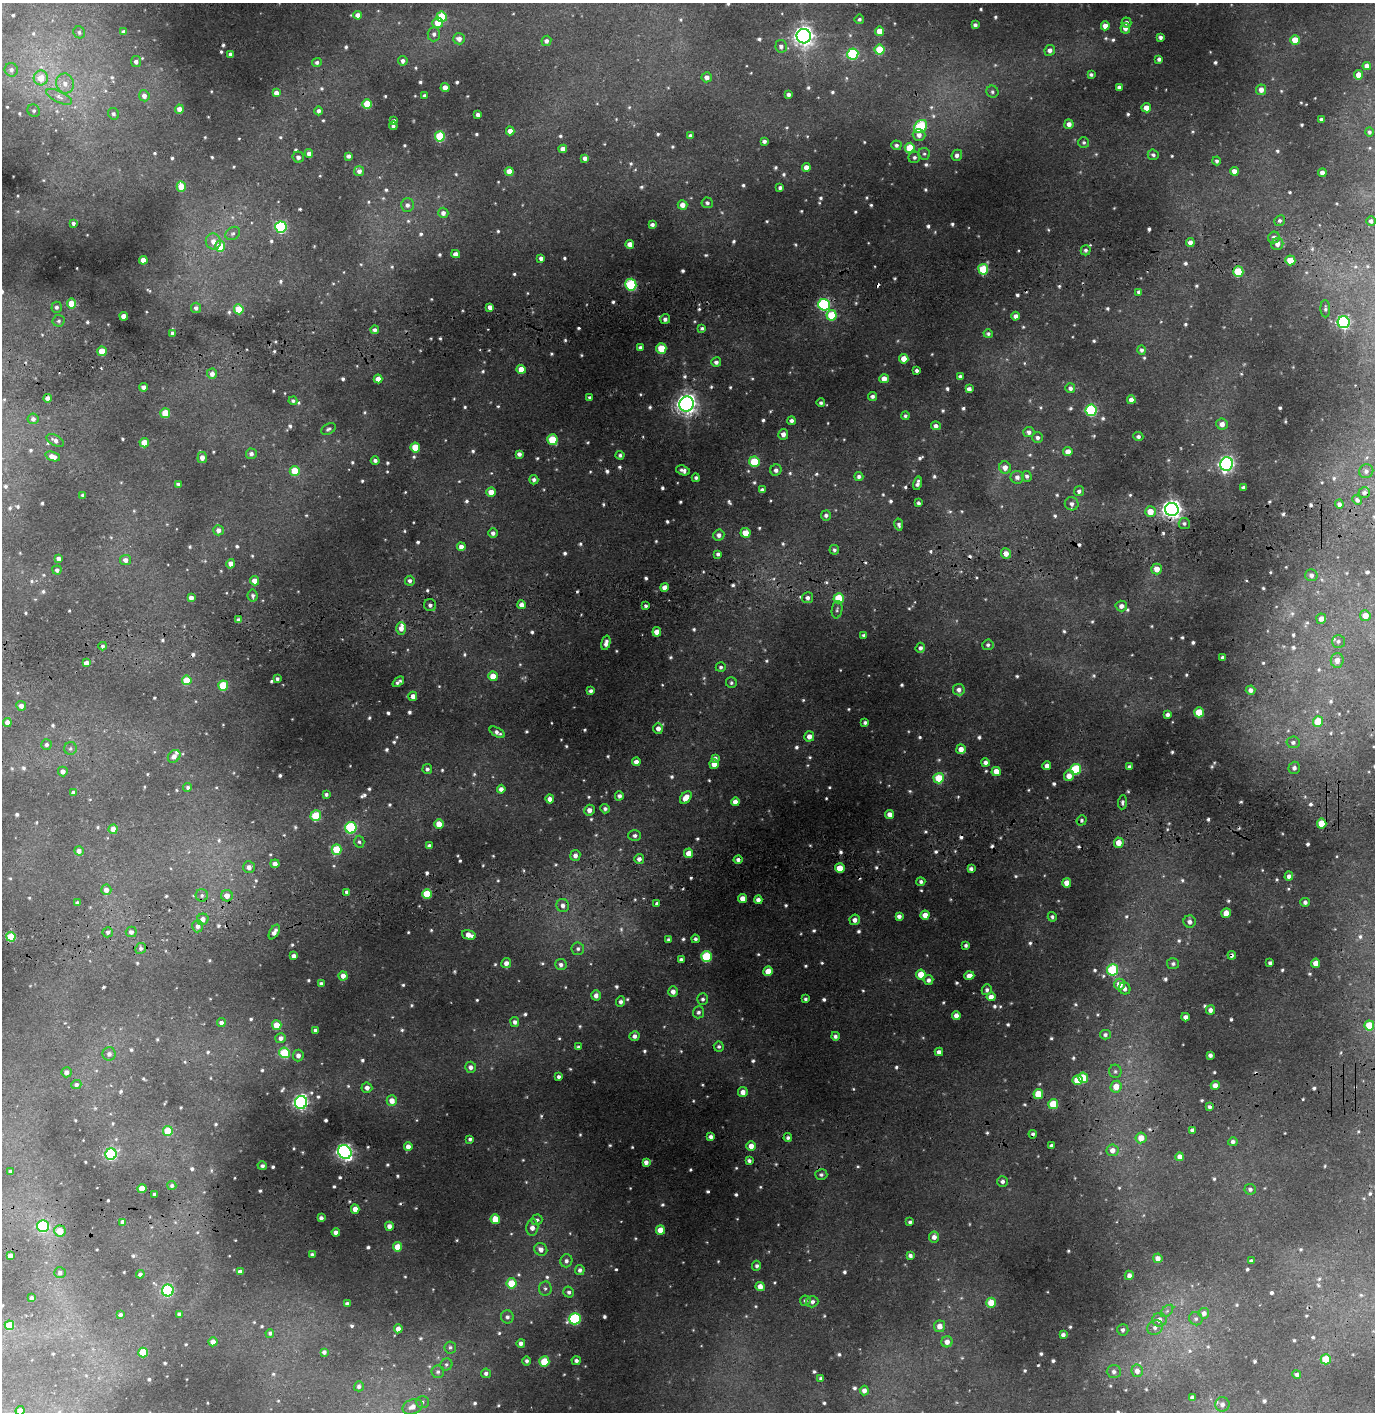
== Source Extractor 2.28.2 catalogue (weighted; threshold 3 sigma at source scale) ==
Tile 5 of 3 x 3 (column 2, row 2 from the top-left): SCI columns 1534-2906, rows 1974-3383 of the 4546 x 5357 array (HDU 1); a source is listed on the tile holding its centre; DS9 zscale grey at full resolution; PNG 1377 x 1414 px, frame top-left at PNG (2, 3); each listed source drawn as its Kron ellipse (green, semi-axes under 4 px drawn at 4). Shown black and unused: <1% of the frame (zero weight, under 3 of 4 exposures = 24% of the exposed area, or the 3 px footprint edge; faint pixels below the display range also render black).
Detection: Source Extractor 2.28.2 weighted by HDU 2 'WHT'; one run over the whole footprint, this tile lists its part. Background 0.0699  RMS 0.007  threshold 0.0315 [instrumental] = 3 sigma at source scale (4.5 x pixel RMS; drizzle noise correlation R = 1.50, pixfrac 1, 0.05/0.05 arcsec/px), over >= 5 px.
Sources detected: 1065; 6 too faint to see at this stretch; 15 cosmic-ray / hot-pixel residue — neither listed nor drawn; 4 inside a brighter listed object's ellipse — not listed separately; of the other 1040, all 500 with FLUX_AUTO >= 1.51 (the completeness limit of this list) listed and drawn (540 fainter detections not listed), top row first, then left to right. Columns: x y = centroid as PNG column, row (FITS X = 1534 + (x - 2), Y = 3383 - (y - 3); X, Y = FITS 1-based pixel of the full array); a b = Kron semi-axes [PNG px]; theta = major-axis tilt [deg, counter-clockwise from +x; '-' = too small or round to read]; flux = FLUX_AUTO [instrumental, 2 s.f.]
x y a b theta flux
358 15 4 4 - 5.9
442 17 5 5 - 33
859 19 5 4 - 1.7
1126 22 5 5 - 2.2
438 23 5 5 - 11
975 25 4 4 - 2.2
1105 26 4 4 - 5.4
1125 28 5 4 - 3.4
880 31 4 4 - 9.3
79 32 6 5 - 1.8
123 32 4 4 - 1.9
434 34 7 6 - 2.5
804 36 7 7 - 440
1160 37 4 3 - 2.3
459 39 6 5 - 4
1295 40 5 5 - 11
546 41 5 5 - 2.6
781 46 6 6 - 2.8
879 50 5 5 - 26
1050 50 5 5 - 3.2
231 54 4 4 - 2.8
853 54 5 5 - 59
1159 59 4 4 - 2
403 61 5 4 - 2.6
136 62 5 5 - 2.6
317 62 5 4 - 1.9
1367 66 4 4 - 3.9
11 70 7 6 - 2.5
1091 75 4 3 - 1.7
1359 75 4 4 - 7.9
707 77 5 5 - 4
41 78 7 7 - 11
65 84 10 8 -73 5.8
1119 87 4 4 - 2.3
445 88 4 4 - 6
1261 90 5 5 - 5
992 92 6 6 - 1.8
276 93 4 4 - 4.2
789 94 4 3 - 2.7
144 96 5 5 - 3.6
425 96 3 3 - 1.9
59 97 14 5 -25 3.8
367 104 5 4 - 17
1146 108 4 4 - 6.8
179 109 4 4 - 4.6
34 111 6 6 - 1.7
319 111 4 4 - 2.4
113 114 6 5 - 1.9
478 115 4 4 - 2.6
1321 119 3 3 - 1.7
394 121 4 3 - 1.6
1069 124 5 4 - 3.8
393 126 4 3 - 1.7
921 127 7 5 44 56
510 131 4 4 - 5.1
1369 132 5 4 - 1.6
919 135 6 6 - 4
440 136 5 5 - 37
690 136 4 4 - 2.2
764 141 4 3 - 2.2
1084 142 5 5 - 1.5
896 145 5 5 - 1.8
910 148 5 5 - 18
563 149 4 4 - 4.4
309 153 4 4 - 3.4
924 154 6 6 - 1.6
957 155 6 5 - 3.2
1153 155 5 5 - 2
348 156 4 4 - 2
298 157 6 5 - 2.6
914 157 6 5 - 1.8
585 158 4 4 - 2.8
1217 161 4 4 - 1.6
806 167 4 4 - 4.7
359 171 5 5 - 3
509 171 4 4 - 6.7
1234 171 4 4 - 4.8
1322 173 4 4 - 3.8
181 187 5 4 - 15
780 188 4 4 - 2.1
707 203 6 5 - 1.9
407 205 7 6 - 3
682 205 5 4 - 5.2
443 213 5 5 - 2.9
1280 221 5 5 - 1.9
1371 221 5 5 - 2.2
73 223 4 3 - 2
652 225 4 3 - 2.2
281 227 5 5 - 85
233 233 8 6 35 1.9
1274 237 6 5 - 3.3
213 241 8 7 - 5.3
1190 242 4 4 - 3.9
630 244 4 4 - 5.5
1277 244 6 6 - 3.3
220 246 5 5 - 17
1086 250 5 5 - 1.8
456 254 4 4 - 3.9
541 258 4 4 - 2.9
143 260 4 4 - 7.4
1290 260 5 5 - 15
983 269 5 5 - 35
1238 272 5 5 - 29
631 285 6 5 - 50
1139 292 4 4 - 2.5
72 304 5 4 - 13
824 305 6 5 - 96
57 307 5 5 - 2.1
490 307 4 4 - 4.3
196 308 5 5 - 2.4
239 309 5 5 - 20
1325 309 8 5 -87 1.5
832 315 5 5 - 26
124 316 4 4 - 6.1
1016 316 4 4 - 3.2
665 319 5 5 - 2.7
59 321 6 6 - 1.7
1344 322 6 6 - 130
702 328 4 4 - 1.6
375 330 4 4 - 2.6
173 333 4 4 - 2.8
988 334 5 4 - 1.7
640 348 4 4 - 2.2
661 348 5 5 - 24
1141 350 5 4 - 1.9
102 351 5 4 - 13
904 359 4 4 - 9.6
716 362 5 5 - 2.6
521 369 4 4 - 7.3
917 370 4 3 - 1.9
212 374 5 5 - 3.7
960 377 4 3 - 1.8
378 379 4 4 - 5.1
884 379 4 4 - 6.5
144 387 4 4 - 3.7
1070 388 5 5 - 2.6
969 389 4 4 - 3.3
872 396 4 4 - 2.2
590 397 4 3 - 1.6
48 398 4 4 - 4.4
1131 400 4 4 - 4
293 401 4 4 - 1.6
821 403 4 4 - 1.6
686 404 8 7 - 450
1091 410 6 5 - 74
165 413 5 5 - 19
905 416 4 4 - 1.6
33 419 5 5 - 2.4
791 421 4 4 - 2.4
1222 424 6 5 - 4.3
936 426 5 4 - 3.2
328 429 8 5 29 1.7
1029 432 5 5 - 3.1
783 434 5 5 - 3.8
1138 437 5 4 - 2
1037 438 5 5 - 2.3
55 440 9 5 -29 2.9
552 440 5 5 - 29
144 443 5 4 - 11
415 447 5 4 - 19
1068 452 4 4 - 5.5
251 454 5 5 - 2.4
519 454 4 4 - 2.8
620 455 4 4 - 1.6
53 456 8 4 -19 4.7
202 458 5 4 - 4.5
375 460 4 4 - 2.1
754 462 5 5 - 25
1226 464 7 6 - 190
1005 467 6 6 - 5.3
683 470 7 4 -19 2.8
776 470 5 5 - 2.8
295 471 5 5 - 19
1366 471 7 6 - 2.3
1027 476 5 5 - 1.8
859 477 4 4 - 2.3
1017 477 6 6 - 3.1
696 478 4 4 - 1.7
534 480 5 4 - 2.4
917 483 7 3 75 2.7
178 484 4 3 - 1.5
1243 487 4 3 - 1.7
762 490 4 4 - 2.4
1079 491 5 5 - 2.2
491 492 5 4 - 7.5
1364 492 6 5 - 1.9
83 495 4 3 - 1.6
1357 500 5 4 - 2.1
918 503 4 3 - 1.8
1072 504 7 6 - 3.1
1339 504 4 4 - 2.4
1172 509 7 6 - 400
1150 512 5 5 - 11
826 515 5 5 - 2
1184 523 5 5 - 1.8
899 525 6 4 -79 1.7
218 530 5 5 - 3.5
493 533 5 5 - 2.6
746 533 5 4 - 12
719 535 5 5 - 3.1
461 547 4 4 - 4.2
834 550 5 5 - 1.6
1006 553 5 5 - 5.7
718 554 4 4 - 1.9
59 559 4 4 - 2.9
125 560 5 5 - 3.3
231 564 5 4 - 5.3
1157 569 5 5 - 7.2
57 570 4 4 - 2.4
1311 575 6 6 - 2.8
254 581 4 4 - 5.8
410 581 5 5 - 2.6
665 587 4 4 - 4.1
253 596 6 5 - 1.8
191 598 4 4 - 4
807 598 5 5 - 2.6
839 598 5 5 - 23
430 605 6 6 - 2.5
522 605 4 4 - 4.6
646 606 3 3 - 1.6
1121 606 6 5 - 3.2
837 610 9 5 81 1.6
1365 616 5 5 - 7.2
1321 619 5 5 - 3.5
239 620 4 4 - 3.1
401 628 6 5 - 5
657 632 5 4 - 7.2
864 635 4 3 - 1.5
1338 641 6 6 - 2
606 643 7 4 75 3.3
988 645 5 5 - 1.7
103 646 4 4 - 1.8
920 648 5 5 - 2.6
1223 657 3 3 - 1.7
1337 660 7 6 - 4.5
86 663 4 4 - 5
721 667 5 4 - 1.7
493 676 5 4 - 10
277 679 4 3 - 2
187 680 5 5 - 23
398 682 6 3 38 2.1
731 683 5 5 - 1.6
223 686 5 5 - 26
959 690 6 5 - 3.1
1251 690 5 4 - 2.8
591 691 4 3 - 1.8
413 696 5 4 - 4.5
21 706 5 5 - 3.2
1199 712 5 5 - 18
1167 715 4 4 - 2.4
1318 721 5 5 - 21
7 722 4 4 - 4.3
865 723 4 3 - 1.8
658 728 5 5 - 3.8
497 732 8 4 -30 2.7
809 736 5 5 - 4.5
1293 742 6 5 - 2.3
47 744 5 5 - 1.8
70 748 6 6 - 1.7
961 749 5 4 - 6.2
174 756 7 5 46 3.7
715 758 4 4 - 2.1
636 762 4 4 - 4
985 762 4 4 - 2.7
714 764 5 4 - 7.7
1047 766 4 4 - 4
1130 767 3 3 - 1.9
1294 768 6 5 - 2.6
427 769 5 4 - 2.1
1076 769 5 5 - 46
63 771 5 5 - 3.3
996 771 5 4 - 8.4
1069 776 5 5 - 5.8
939 778 5 5 - 26
188 787 4 4 - 1.6
501 789 4 4 - 3.3
73 793 4 4 - 3
326 794 4 4 - 1.7
619 796 4 4 - 2.5
686 798 7 5 50 8.1
550 799 4 4 - 4.5
735 802 4 4 - 4.3
1122 802 7 4 86 1.7
605 809 5 4 - 2.1
589 810 5 5 - 4.3
890 814 4 4 - 4.3
316 816 5 5 - 34
1082 820 5 5 - 1.5
439 824 5 4 - 9.6
1322 824 5 5 - 16
351 828 6 5 - 64
113 829 5 4 - 6.6
635 835 6 5 - 2.2
359 842 6 5 - 1.6
1119 843 5 5 - 8.2
429 846 4 4 - 2.1
336 849 5 5 - 25
79 851 5 4 - 3.5
689 853 4 4 - 8
575 855 5 5 - 3.3
639 859 5 5 - 3
738 860 4 4 - 2.5
275 864 4 4 - 4.3
249 867 6 6 - 3.5
840 868 5 4 - 13
971 869 4 4 - 2.3
1289 876 4 4 - 2.6
921 882 4 4 - 1.9
1067 883 5 4 - 6.9
106 890 5 5 - 4.2
347 892 4 3 - 2.4
427 894 5 5 - 25
202 895 6 6 - 1.8
227 896 6 6 - 5.5
743 898 4 4 - 6.5
758 900 4 4 - 3.2
1305 902 4 4 - 1.8
77 903 4 4 - 2.7
657 903 3 3 - 1.9
563 905 6 6 - 3.4
1226 913 5 4 - 7.6
925 915 4 4 - 7.4
899 916 4 4 - 2.8
1052 917 5 4 - 1.6
203 919 6 5 - 4.1
855 920 5 5 - 3.7
1190 922 6 6 - 3.1
197 926 6 5 - 2.9
108 932 5 5 - 1.9
131 932 5 5 - 3
274 932 8 4 59 4
469 935 7 4 -16 6.4
11 937 5 4 - 28
695 939 4 4 - 1.8
669 940 3 3 - 1.8
966 945 4 4 - 1.7
141 948 5 5 - 2
578 949 6 6 - 2.1
1232 955 4 3 - 1.5
294 956 4 4 - 4.1
706 956 5 5 - 48
681 959 4 3 - 1.9
506 963 5 5 - 3.8
1270 963 4 4 - 1.9
1316 963 4 4 - 6.5
1173 964 6 5 - 1.9
561 965 5 5 - 2.7
1112 970 5 5 - 48
768 971 5 4 - 11
921 975 5 5 - 14
343 976 4 4 - 4.8
969 976 5 4 - 5.3
929 980 5 4 - 2.5
321 984 4 3 - 1.6
1120 984 5 5 - 9
1125 988 6 5 - 3.2
987 990 5 5 - 1.9
673 992 5 5 - 4.3
596 995 5 4 - 3.4
991 997 4 4 - 5.1
703 999 5 5 - 1.9
806 999 4 3 - 1.5
621 1002 5 4 - 2.3
1210 1010 4 4 - 2.9
698 1012 6 5 - 2.2
956 1015 4 4 - 4.2
1185 1017 4 4 - 3.6
515 1022 5 4 - 2.5
221 1023 4 4 - 2.4
277 1025 5 4 - 13
1369 1025 5 5 - 17
316 1030 4 4 - 3.2
1105 1035 5 5 - 2
634 1036 5 5 - 3.1
835 1036 4 4 - 2.1
281 1038 5 5 - 3.4
578 1047 3 3 - 1.5
719 1047 5 5 - 1.7
939 1052 4 4 - 3.5
284 1053 5 5 - 42
109 1054 6 6 - 2.5
298 1055 6 5 - 3.3
1210 1055 4 4 - 2.2
471 1067 5 5 - 3.2
1115 1071 6 6 - 1.6
66 1072 5 5 - 3.5
559 1077 3 3 - 1.9
1083 1078 5 5 - 19
1077 1080 5 5 - 12
76 1084 5 4 - 1.9
1215 1085 4 4 - 4.7
1116 1087 6 5 - 9.1
367 1088 5 5 - 3.5
743 1092 5 4 - 4.9
1038 1094 5 5 - 19
392 1101 5 5 - 6.8
301 1102 6 6 - 190
1053 1104 5 5 - 22
1210 1107 4 3 - 1.9
1192 1130 4 3 - 1.8
168 1131 5 5 - 20
1033 1134 4 4 - 1.5
711 1137 4 4 - 2.6
788 1138 4 4 - 1.7
1141 1138 5 5 - 8.7
470 1139 4 3 - 1.5
1233 1142 5 4 - 2
751 1146 4 4 - 5.9
1051 1146 4 4 - 1.9
408 1147 4 4 - 5.5
1112 1150 6 6 - 4.8
345 1152 7 6 - 250
111 1154 6 5 - 82
1180 1157 4 4 - 4.8
749 1161 4 3 - 1.9
646 1162 4 4 - 3.5
262 1166 5 4 - 2.1
11 1172 4 3 - 2.3
821 1175 6 5 - 1.8
1002 1181 5 5 - 2
172 1185 4 4 - 1.7
142 1188 4 4 - 14
1250 1189 5 5 - 1.9
154 1194 3 3 - 1.9
355 1209 4 4 - 6.3
321 1218 4 3 - 2.3
495 1219 5 4 - 15
537 1220 6 5 - 2.4
123 1222 4 4 - 3.4
910 1222 4 3 - 1.7
43 1226 6 6 - 64
389 1226 4 4 - 3.6
532 1227 8 6 83 4.7
660 1230 5 4 - 11
60 1231 6 5 - 10
336 1232 4 4 - 3.5
934 1237 5 5 - 3.9
398 1247 5 4 - 12
541 1249 7 6 - 4.5
312 1254 4 3 - 1.7
10 1256 4 4 - 3.8
910 1256 4 4 - 2.5
1158 1258 5 4 - 4.3
566 1261 6 6 - 2.6
1251 1261 4 4 - 1.8
757 1266 5 4 - 1.9
580 1270 5 5 - 2.3
60 1272 6 5 - 2.1
240 1272 4 4 - 3.3
140 1274 4 4 - 1.9
1129 1275 4 4 - 3.2
512 1283 5 5 - 23
760 1286 4 4 - 6.5
545 1288 7 6 - 2
168 1290 6 6 - 84
569 1292 5 5 - 2.1
32 1298 4 3 - 1.8
805 1301 5 5 - 1.6
812 1302 6 5 - 2.3
991 1303 5 5 - 17
347 1304 4 4 - 2.3
1167 1311 7 4 45 1.7
1204 1313 5 5 - 3.1
179 1314 4 3 - 2.2
120 1315 4 4 - 1.9
507 1317 6 6 - 2.3
575 1319 6 5 - 83
1196 1319 7 6 - 1.7
1159 1320 7 6 - 5.4
9 1325 5 5 - 19
940 1326 6 5 - 5.9
1155 1327 8 7 - 3.2
398 1329 4 4 - 4.5
1123 1330 6 5 - 2.1
270 1333 4 4 - 1.5
1063 1335 4 4 - 2.7
213 1342 4 4 - 4.7
947 1342 5 5 - 4.6
521 1343 4 4 - 2.7
450 1347 6 6 - 1.7
324 1352 4 4 - 2.1
143 1353 5 5 - 21
1326 1359 5 5 - 22
527 1361 4 4 - 1.9
576 1361 4 4 - 2.3
544 1362 5 5 - 25
446 1365 6 5 - 1.6
1137 1371 6 5 - 4.3
438 1372 6 6 - 2
1114 1372 7 6 - 2.6
486 1373 5 4 - 2.3
1297 1374 4 4 - 2.1
821 1378 4 4 - 2.1
359 1386 5 5 - 2.2
864 1390 5 4 - 3.5
1192 1398 4 4 - 2.8
422 1402 6 5 - 1.7
1222 1404 7 7 - 3
412 1407 10 7 24 5.4
20 1411 4 4 - 5.6
Overlapping masked pixels (flux is a lower limit): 6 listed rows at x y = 1172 509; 430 605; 738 860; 1232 955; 1038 1094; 1033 1134
Isophote crosses this tile's border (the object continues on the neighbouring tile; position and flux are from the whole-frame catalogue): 1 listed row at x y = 20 1411